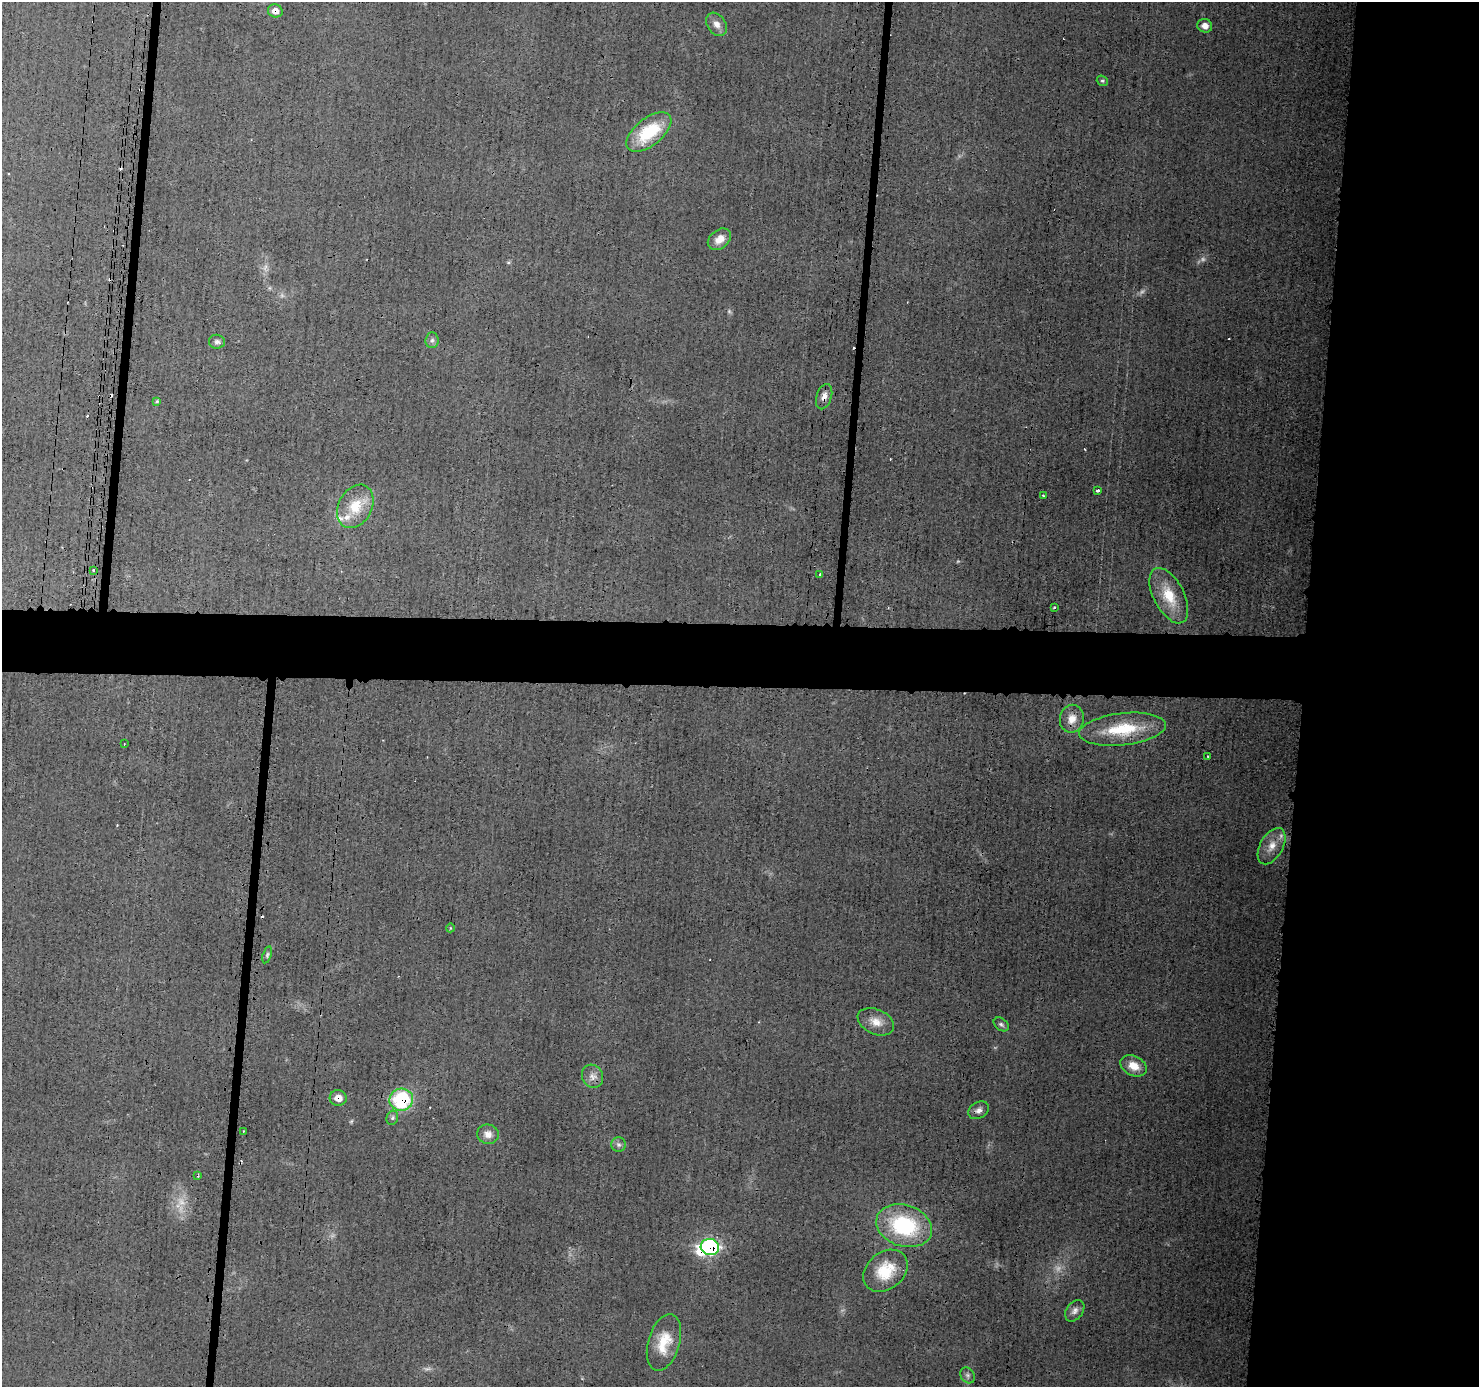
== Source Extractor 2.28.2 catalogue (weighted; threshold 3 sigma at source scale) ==
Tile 6 of 3 x 3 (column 3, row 2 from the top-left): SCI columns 2962-4438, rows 1492-2876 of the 4448 x 4462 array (HDU 1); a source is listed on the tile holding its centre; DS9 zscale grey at full resolution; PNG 1481 x 1389 px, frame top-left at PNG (2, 2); each listed source drawn as its Kron ellipse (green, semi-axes under 4 px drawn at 4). Shown black and unused: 17% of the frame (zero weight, under 3 of 4 exposures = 1% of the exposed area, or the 3 px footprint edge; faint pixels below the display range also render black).
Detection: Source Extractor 2.28.2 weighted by HDU 2 'WHT'; one run over the whole footprint, this tile lists its part. Background 0.0142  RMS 0.0031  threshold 0.0138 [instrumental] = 3 sigma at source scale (4.5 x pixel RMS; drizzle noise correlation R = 1.50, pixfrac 1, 0.05/0.05 arcsec/px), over >= 5 px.
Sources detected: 63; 7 too faint to see at this stretch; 1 inside a brighter object's white glare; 11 cosmic-ray / hot-pixel residue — neither listed nor drawn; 2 inside a brighter listed object's ellipse — not listed separately; the other 42 listed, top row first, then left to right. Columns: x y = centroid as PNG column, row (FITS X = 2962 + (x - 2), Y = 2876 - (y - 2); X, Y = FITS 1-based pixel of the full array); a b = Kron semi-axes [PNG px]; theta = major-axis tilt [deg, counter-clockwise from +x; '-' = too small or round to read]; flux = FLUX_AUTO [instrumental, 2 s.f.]
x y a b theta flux
275 11 7 6 - 2.2
717 24 13 9 -55 2.1
1205 26 7 6 - 2
1102 81 6 5 - 0.48
649 132 26 13 38 15
719 239 13 9 38 3.4
432 340 8 6 86 0.91
217 342 8 7 - 1
824 397 13 7 72 2.1
157 401 3 3 - 0.35
1098 490 3 3 - 0.86
1043 496 3 2 - 0.4
355 506 23 16 62 8.5
94 570 3 3 - 0.69
820 575 3 3 - 0.54
1169 596 30 15 -63 9.7
1055 608 3 3 - 0.42
1072 719 14 12 79 4
1123 729 43 16 6 16
124 744 3 2 - 0.26
1208 756 3 2 - 0.38
1272 846 20 11 60 4.5
450 928 4 3 - 0.27
267 955 9 4 72 0.64
876 1022 19 12 -24 4.1
1001 1024 8 5 -38 0.87
1134 1066 14 9 -27 4
593 1076 12 10 -63 2.1
338 1098 8 7 - 3
401 1100 12 11 - 25
978 1110 11 8 31 1.6
392 1118 7 5 76 0.71
243 1131 2 2 - 0.32
488 1134 11 9 -7 2.4
619 1145 7 7 - 0.98
198 1176 4 2 - 0.33
904 1226 28 20 -18 29
710 1247 9 8 - 52
885 1271 24 18 39 10
1075 1311 12 8 54 1.6
664 1342 29 15 73 8.3
968 1375 8 6 -53 1
Overlapping masked pixels (flux is a lower limit): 5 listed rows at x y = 275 11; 824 397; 338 1098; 401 1100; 710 1247